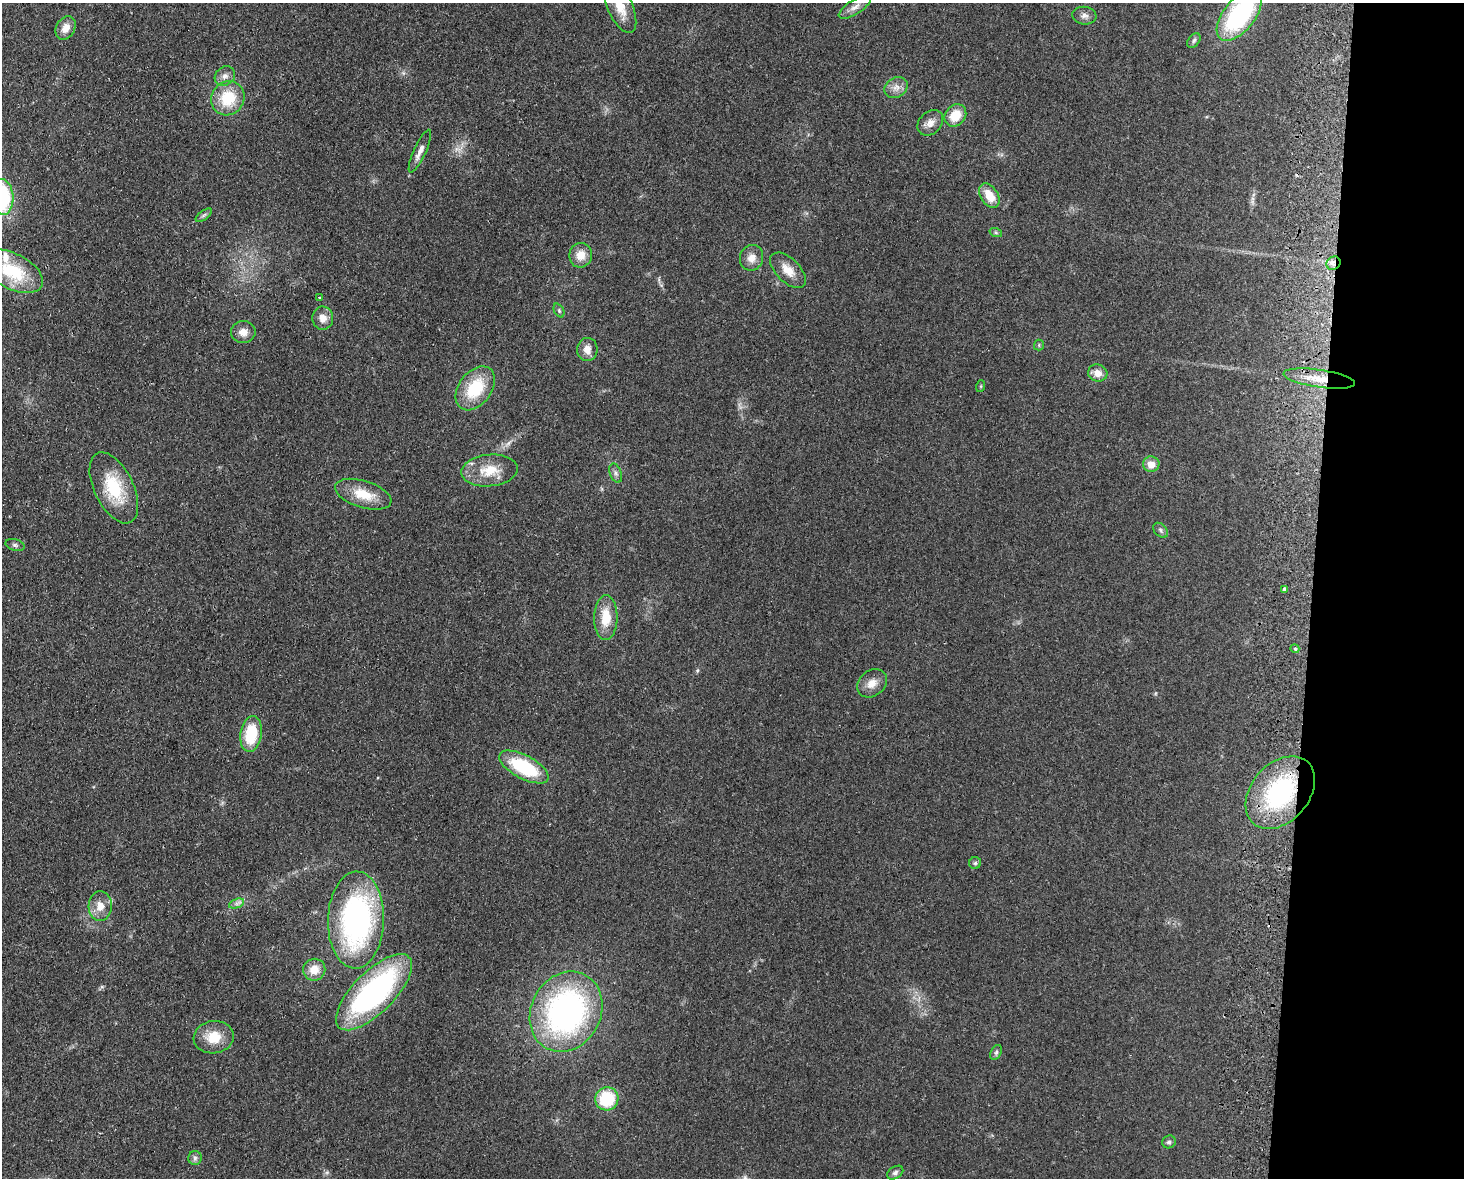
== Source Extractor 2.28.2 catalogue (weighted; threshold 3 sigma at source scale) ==
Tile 9 of 3 x 4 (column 3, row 3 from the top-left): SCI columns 3095-4556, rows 1186-2361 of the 4838 x 4724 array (HDU 1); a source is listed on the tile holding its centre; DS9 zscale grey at full resolution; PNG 1466 x 1180 px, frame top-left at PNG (2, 3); each listed source drawn as its Kron ellipse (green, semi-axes under 4 px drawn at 4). Shown black and unused: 10% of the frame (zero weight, under 2 of 3 exposures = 3% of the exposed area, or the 3 px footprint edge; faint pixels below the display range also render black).
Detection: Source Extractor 2.28.2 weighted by HDU 2 'WHT'; one run over the whole footprint, this tile lists its part. Background 0.0998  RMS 0.0086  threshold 0.0385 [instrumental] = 3 sigma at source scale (4.5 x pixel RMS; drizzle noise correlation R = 1.50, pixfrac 1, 0.05/0.05 arcsec/px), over >= 5 px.
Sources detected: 61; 2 cosmic-ray / hot-pixel residue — neither listed nor drawn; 1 inside a brighter listed object's ellipse — not listed separately; the other 58 listed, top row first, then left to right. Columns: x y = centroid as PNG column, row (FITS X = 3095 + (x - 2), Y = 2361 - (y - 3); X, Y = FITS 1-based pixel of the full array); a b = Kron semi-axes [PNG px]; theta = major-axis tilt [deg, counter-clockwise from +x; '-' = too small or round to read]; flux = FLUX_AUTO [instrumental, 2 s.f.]
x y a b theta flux
620 6 28 12 -66 17
855 7 18 7 32 5.5
1239 15 30 15 52 110
1084 16 12 9 -6 4.3
66 28 12 9 61 8.2
1194 41 8 5 51 2.1
225 76 11 9 39 4.8
896 87 12 9 30 6.1
228 98 17 16 - 30
955 115 12 10 47 17
930 123 14 11 46 6.6
420 151 23 6 65 6.3
989 196 13 8 -57 15
2 197 18 11 -85 77
204 215 9 4 36 2.1
996 233 6 4 -19 1.4
581 255 12 11 - 10
752 258 13 11 70 7.8
1333 263 7 6 - 3.4
788 270 22 12 -45 12
12 271 33 17 -27 41
319 297 3 2 - 0.83
559 311 7 5 -65 1.5
323 318 11 10 - 7.8
243 332 12 11 - 7.7
1039 345 5 5 - 1
587 349 11 10 - 8
1098 373 10 8 -16 7.2
1319 379 36 9 -8 21
981 386 6 4 72 0.99
475 388 24 16 53 38
1151 464 8 8 - 8.6
489 471 28 16 6 22
616 473 10 6 -69 2.7
114 488 38 19 -64 41
363 494 29 13 -17 21
1161 530 9 6 -44 2.1
15 545 10 5 -15 2.2
1284 589 3 3 - 1.9
606 617 22 11 90 20
1295 649 5 4 - 1.8
872 683 16 12 39 9.3
251 734 18 10 81 34
524 767 27 11 -28 55
1280 793 41 29 49 100
975 863 6 6 - 1.6
236 904 8 4 18 2.6
100 906 15 11 87 10
356 920 48 28 88 190
314 970 11 11 - 11
374 992 50 20 45 200
566 1012 41 35 62 230
214 1037 20 16 8 19
996 1052 8 5 63 2
607 1099 12 11 - 38
1169 1142 7 6 - 2.2
195 1158 7 7 - 2.4
895 1173 9 6 34 2.4
Overlapping masked pixels (flux is a lower limit): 3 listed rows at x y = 1333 263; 1319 379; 1280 793
Isophote crosses this tile's border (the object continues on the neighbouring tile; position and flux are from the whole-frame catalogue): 3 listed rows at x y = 620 6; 1239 15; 2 197